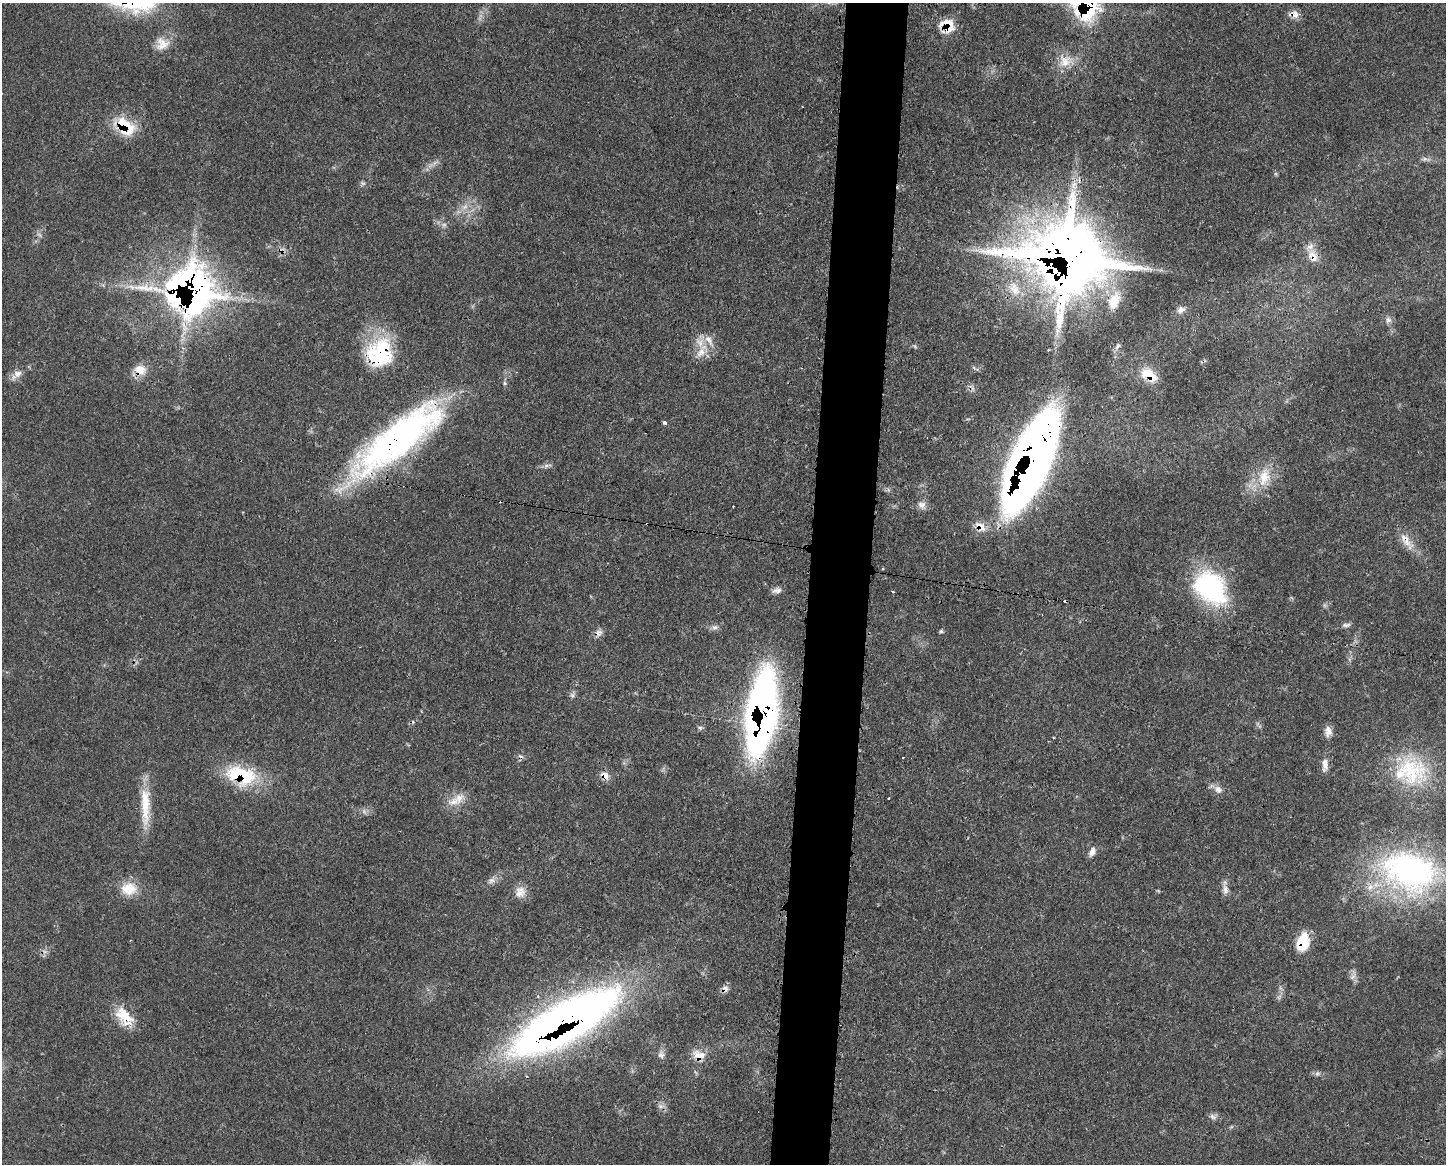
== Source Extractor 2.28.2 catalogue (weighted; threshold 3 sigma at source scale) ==
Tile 5 of 3 x 4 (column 2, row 2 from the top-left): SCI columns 1565-3008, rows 2325-3486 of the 4685 x 4648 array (HDU 1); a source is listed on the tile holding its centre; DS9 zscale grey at full resolution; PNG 1448 x 1166 px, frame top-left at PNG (2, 3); no overlay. Shown black and unused: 4% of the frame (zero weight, under 3 of 4 exposures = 2% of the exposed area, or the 3 px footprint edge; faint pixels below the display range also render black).
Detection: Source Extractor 2.28.2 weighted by HDU 2 'WHT'; one run over the whole footprint, this tile lists its part. Background 0.0579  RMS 0.0033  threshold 0.0147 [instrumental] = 3 sigma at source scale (4.5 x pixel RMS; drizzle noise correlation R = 1.50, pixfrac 1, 0.05/0.05 arcsec/px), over >= 5 px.
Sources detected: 81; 3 too faint to see at this stretch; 1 inside a brighter object's white glare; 4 cosmic-ray / hot-pixel residue — not listed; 7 inside a brighter listed object's ellipse — not listed separately; the other 66 listed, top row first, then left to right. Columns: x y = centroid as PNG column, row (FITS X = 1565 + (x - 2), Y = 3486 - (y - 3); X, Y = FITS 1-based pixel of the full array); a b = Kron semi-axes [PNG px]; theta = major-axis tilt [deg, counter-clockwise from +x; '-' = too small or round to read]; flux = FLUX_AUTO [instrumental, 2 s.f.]
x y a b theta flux
1086 7 21 19 -80 46
1294 14 14 9 -8 2.4
948 25 16 15 - 8
162 44 19 17 6 4.9
1065 61 22 19 -8 6.9
125 126 29 18 -46 12
1425 159 13 5 -7 1.2
465 207 11 7 45 2.3
1313 256 20 13 -62 4.5
1068 258 34 27 -24 2300
149 288 22 12 -6 7.3
1015 289 21 12 -50 5.9
198 293 54 34 75 130
1114 301 27 16 69 8.7
1181 310 11 8 26 1.7
1388 320 9 8 - 1.3
1118 346 9 5 58 0.99
380 353 36 31 78 26
701 353 20 11 61 4.5
140 370 16 14 -32 4.5
17 374 12 9 3 2.3
1148 375 15 9 -33 9.8
665 423 3 3 - 2.2
398 439 110 31 38 120
1033 458 78 23 69 600
1264 477 28 18 79 10
922 505 12 10 -9 2.1
980 527 16 11 -43 4
1406 541 30 10 -55 4.8
1210 587 41 30 -44 45
777 590 13 7 12 1.5
893 592 3 3 - 0.41
1346 625 12 5 4 1.1
715 627 9 7 8 1.3
941 631 6 4 -13 0.56
598 633 11 9 14 1.7
572 695 7 6 - 0.89
761 713 55 18 83 260
700 728 6 5 - 0.67
1328 731 13 9 -85 2.4
1053 738 3 2 - 0.28
903 757 2 2 - 0.31
1325 765 18 8 87 2.6
1410 771 49 41 -27 30
241 774 42 23 -27 21
605 776 10 7 -43 2.9
1218 789 11 8 -46 2.2
459 798 17 14 53 4.5
889 798 2 2 - 0.34
145 801 40 14 -87 10
1092 852 13 7 65 2
1410 871 74 51 -14 90
491 880 10 7 34 1.5
129 889 23 18 -1 7.2
1225 889 16 8 -83 2
520 892 16 14 67 3.5
1303 942 18 11 73 12
1353 975 17 6 81 1.7
725 989 10 9 - 1.6
124 1016 27 16 -51 9
565 1022 97 28 30 340
661 1055 11 9 -89 1.6
699 1055 17 12 -22 4.7
1317 1073 8 7 - 0.95
660 1106 8 6 19 1.2
1213 1117 10 7 -29 1.3
Overlapping masked pixels (flux is a lower limit): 24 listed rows (the first 20) at x y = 1086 7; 1294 14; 948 25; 125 126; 1313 256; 1068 258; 198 293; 380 353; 140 370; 1148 375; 398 439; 1033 458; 980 527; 1406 541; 598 633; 761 713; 241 774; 605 776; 1410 871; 1303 942
Isophote crosses this tile's border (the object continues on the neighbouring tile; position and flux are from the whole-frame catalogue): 1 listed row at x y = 1086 7